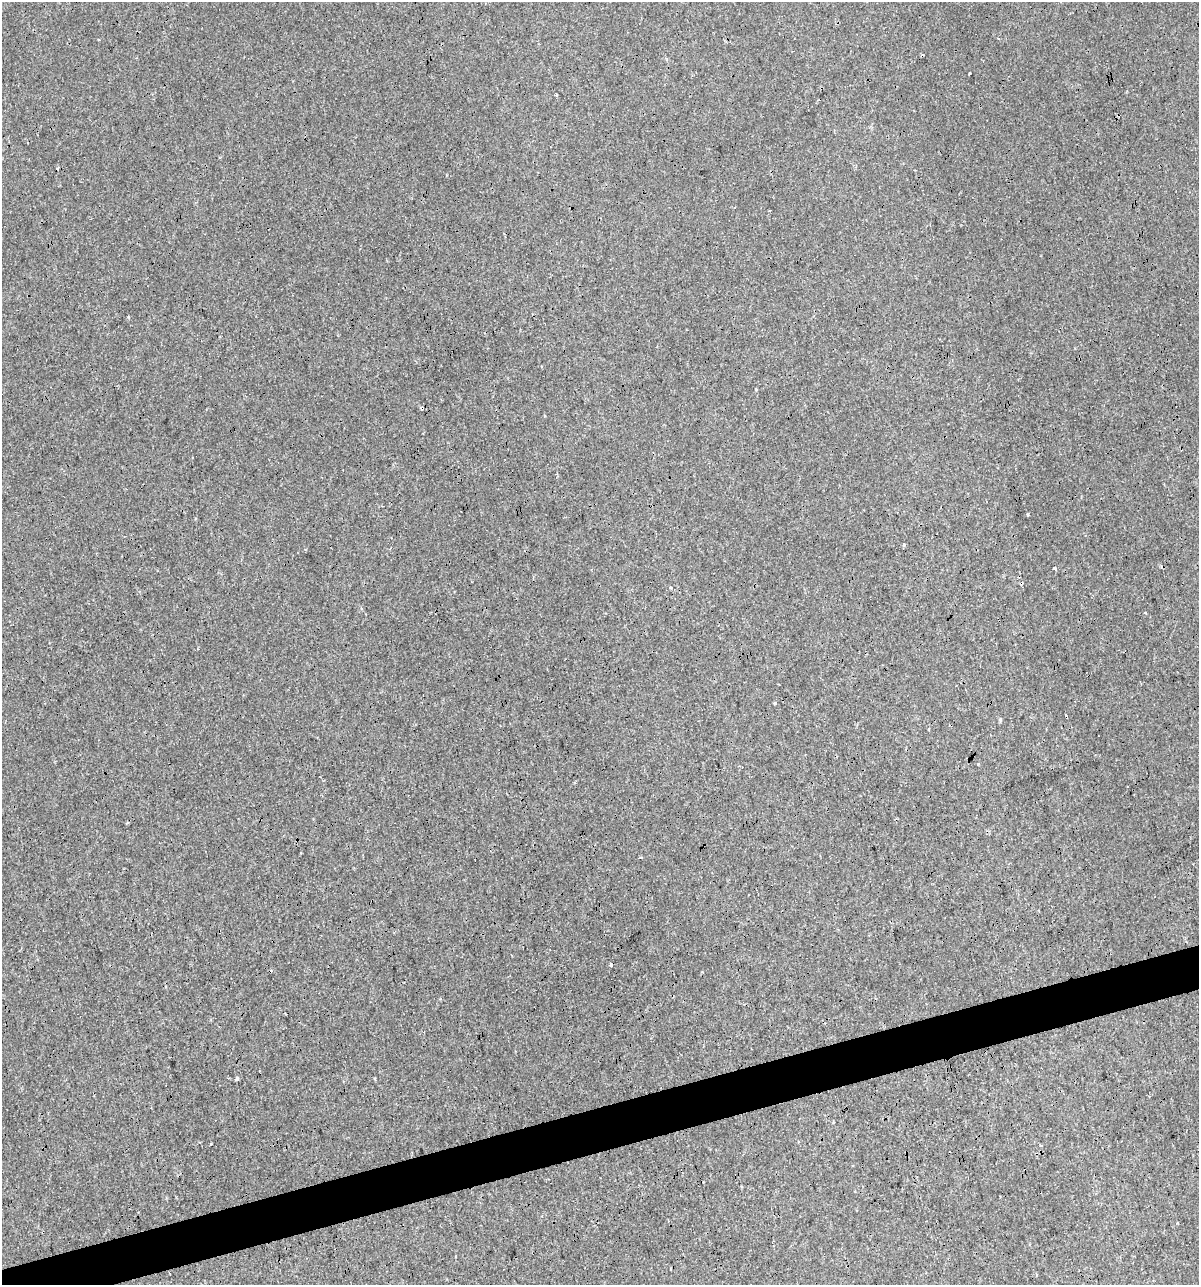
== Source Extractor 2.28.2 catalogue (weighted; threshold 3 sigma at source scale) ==
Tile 7 of 4 x 4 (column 3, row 2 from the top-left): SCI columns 2441-3637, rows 2567-3849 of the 4930 x 5132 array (HDU 1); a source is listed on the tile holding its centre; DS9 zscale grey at full resolution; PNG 1201 x 1287 px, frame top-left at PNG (2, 2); no overlay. Shown black and unused: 4% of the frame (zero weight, under 3 of 4 exposures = <1% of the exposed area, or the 3 px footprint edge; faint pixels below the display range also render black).
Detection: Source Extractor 2.28.2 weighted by HDU 2 'WHT'; one run over the whole footprint, this tile lists its part. Background 2.15e-04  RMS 0.0017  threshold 0.00763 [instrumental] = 3 sigma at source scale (4.5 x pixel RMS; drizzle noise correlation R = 1.50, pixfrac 1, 0.0396/0.0396 arcsec/px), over >= 5 px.
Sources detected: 18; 5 cosmic-ray / hot-pixel residue — not listed; the other 13 listed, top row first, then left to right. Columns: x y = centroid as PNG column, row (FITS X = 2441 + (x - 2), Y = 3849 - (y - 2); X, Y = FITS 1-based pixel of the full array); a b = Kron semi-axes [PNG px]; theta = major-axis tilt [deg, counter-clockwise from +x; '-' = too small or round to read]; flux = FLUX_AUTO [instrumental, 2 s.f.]
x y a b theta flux
98 40 3 3 - 0.38
556 95 3 2 - 0.18
769 211 3 2 - 0.16
422 408 4 4 - 0.47
1027 514 3 3 - 0.28
903 545 4 3 - 0.29
1055 569 3 3 - 1.5
670 587 4 3 - 0.2
774 703 3 3 - 0.49
1000 720 5 5 - 0.21
640 858 4 3 - 0.27
237 1079 4 3 - 0.92
211 1144 2 2 - 0.17
Overlapping masked pixels (flux is a lower limit): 1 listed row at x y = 422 408
Unlisted compact peaks at least as high as the median listed source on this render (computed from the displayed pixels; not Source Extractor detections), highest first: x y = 128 317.